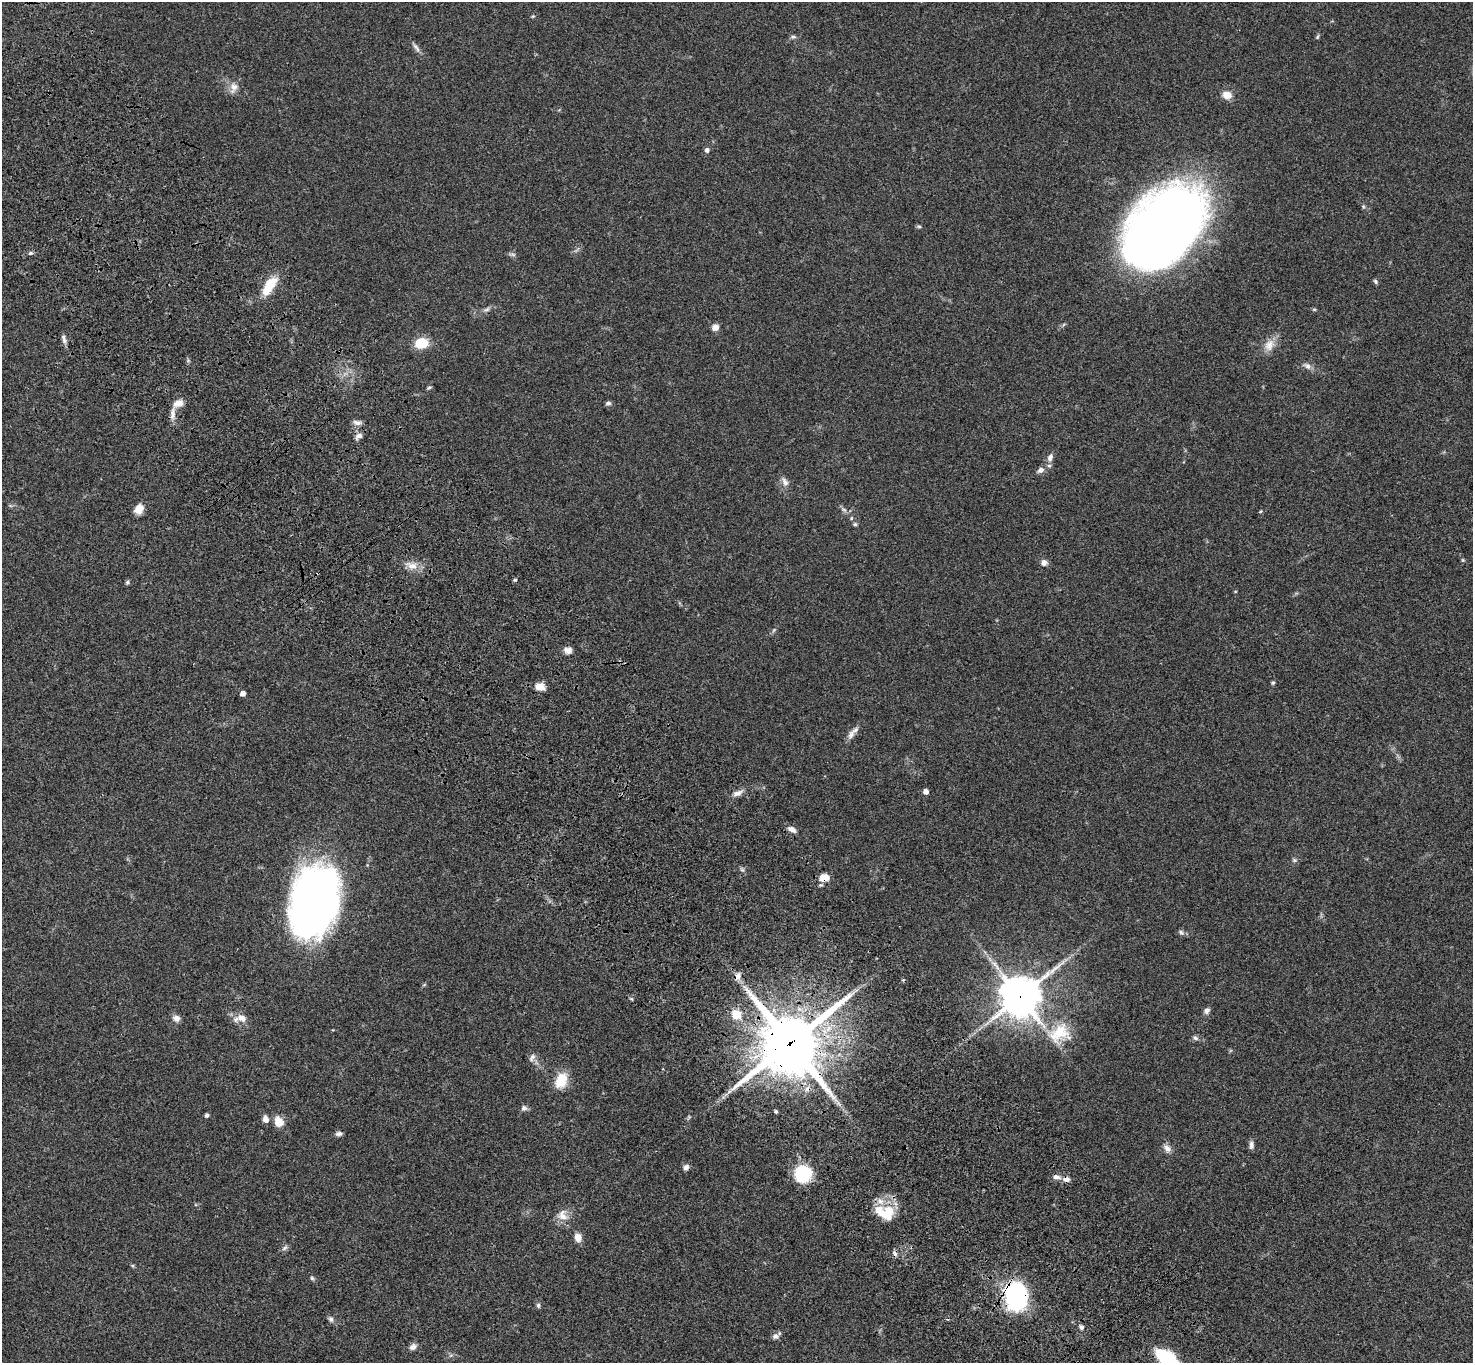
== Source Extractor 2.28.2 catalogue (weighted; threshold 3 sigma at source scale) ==
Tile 11 of 4 x 4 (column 3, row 3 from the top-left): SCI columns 3049-4519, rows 1741-3101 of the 6093 x 6062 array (HDU 1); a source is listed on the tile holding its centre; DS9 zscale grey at full resolution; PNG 1475 x 1365 px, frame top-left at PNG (2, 2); no overlay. Shown black and unused: <1% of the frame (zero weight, under 3 of 4 exposures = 6% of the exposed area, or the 3 px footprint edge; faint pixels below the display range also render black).
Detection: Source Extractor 2.28.2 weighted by HDU 2 'WHT'; one run over the whole footprint, this tile lists its part. Background 0.0463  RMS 0.0052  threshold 0.0232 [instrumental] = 3 sigma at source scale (4.5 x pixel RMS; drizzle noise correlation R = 1.50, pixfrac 1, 0.05/0.05 arcsec/px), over >= 5 px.
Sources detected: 95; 2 too faint to see at this stretch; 2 inside a brighter object's white glare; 2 cosmic-ray / hot-pixel residue — not listed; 3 inside a brighter listed object's ellipse — not listed separately; the other 86 listed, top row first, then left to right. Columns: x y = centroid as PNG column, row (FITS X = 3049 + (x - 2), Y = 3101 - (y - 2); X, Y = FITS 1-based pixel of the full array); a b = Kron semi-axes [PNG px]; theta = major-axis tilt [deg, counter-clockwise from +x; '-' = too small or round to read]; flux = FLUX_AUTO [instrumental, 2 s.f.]
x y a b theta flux
533 16 5 4 - 0.56
793 37 8 5 -1 1.1
1317 37 7 4 72 0.69
416 47 17 5 -55 2
234 88 16 11 72 4
1227 95 12 10 -16 4.4
707 150 6 5 - 1.6
919 226 6 4 -21 0.77
1165 227 79 51 48 540
30 253 6 5 - 0.93
1375 281 6 5 - 0.96
269 286 28 11 57 12
486 309 11 5 24 1.7
1314 309 6 4 0 0.59
715 327 8 7 - 3.1
64 340 10 6 -80 1.8
422 343 11 9 10 15
1269 345 18 13 60 5.8
1307 366 12 7 -32 2.3
429 388 7 4 22 0.67
178 403 13 9 20 4.1
608 403 7 5 14 1.3
173 414 17 7 86 3.5
357 422 12 6 -6 2
359 436 12 7 36 2.2
1050 457 10 7 71 2.3
1041 470 8 6 31 2.4
785 482 14 7 -62 2.7
139 509 11 9 58 5
844 509 11 5 -40 1.6
1261 511 5 3 - 0.51
851 518 5 4 - 0.65
855 524 6 5 - 0.78
1463 560 5 5 - 0.59
1044 562 8 8 - 2.3
411 566 19 10 -14 5.4
515 580 5 4 - 0.65
127 582 5 5 - 0.94
774 630 9 3 46 0.83
568 650 10 8 4 2.6
1273 682 5 4 - 0.84
540 687 11 7 -7 4.8
242 693 5 5 - 2.5
851 735 16 8 64 3.1
926 791 4 4 - 3
737 793 14 7 20 2.8
792 829 12 6 -26 2.6
1294 860 7 5 -2 1
824 878 11 7 9 6.4
314 901 63 39 74 320
1181 932 9 6 -37 1.3
738 976 12 8 70 2.6
424 985 6 4 19 0.55
1020 996 15 14 - 1300
1207 1010 7 6 - 2.1
736 1014 6 6 - 15
176 1018 9 8 - 2.5
241 1018 13 10 -26 4.9
1059 1033 34 27 23 21
1195 1038 9 6 -20 1.5
790 1043 22 20 41 3300
532 1058 13 7 63 2
561 1080 19 12 67 12
524 1108 8 7 - 1.7
776 1111 5 4 - 0.68
207 1115 4 4 - 1.4
265 1119 8 6 -80 3.1
279 1122 11 9 -70 6.2
338 1134 8 6 3 1.5
1251 1145 11 6 -89 1.8
1167 1148 13 8 -51 2.9
686 1167 8 6 29 1.8
803 1174 12 12 - 41
1057 1177 11 6 -9 2.4
887 1214 21 18 37 14
562 1215 16 15 - 5.7
578 1237 10 8 -74 3.7
285 1248 9 5 44 1.3
312 1278 6 5 - 0.9
1016 1296 20 17 -70 82
538 1305 7 5 -77 1
331 1319 7 6 - 1.6
1081 1327 6 5 - 1.3
775 1336 10 8 16 1.9
413 1347 9 7 32 2.3
1166 1358 21 10 -35 39
Overlapping masked pixels (flux is a lower limit): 5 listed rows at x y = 269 286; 824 878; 1020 996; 790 1043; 1016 1296
Isophote crosses this tile's border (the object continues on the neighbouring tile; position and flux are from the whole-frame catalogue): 1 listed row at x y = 1166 1358